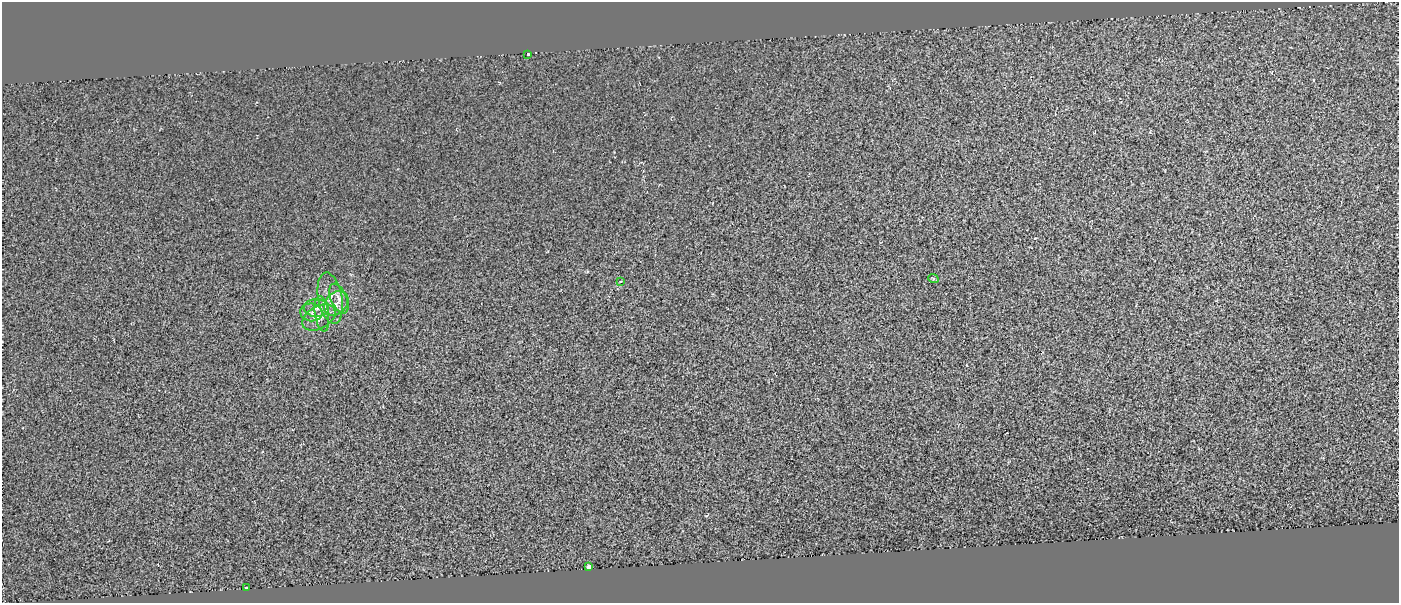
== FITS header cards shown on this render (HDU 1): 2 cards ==
NAXIS1  =                 1397
NAXIS2  =                  601

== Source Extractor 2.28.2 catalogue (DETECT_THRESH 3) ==
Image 1397 x 601 px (HDU 1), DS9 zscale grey, 1 PNG px = 1 image px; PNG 1401 x 605 px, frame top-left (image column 1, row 601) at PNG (2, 2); each listed source drawn as its Kron ellipse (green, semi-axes under 4 px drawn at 4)
Background 1.08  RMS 0.92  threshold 2.77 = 3 sigma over >= 5 px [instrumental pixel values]
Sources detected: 12; all 12 listed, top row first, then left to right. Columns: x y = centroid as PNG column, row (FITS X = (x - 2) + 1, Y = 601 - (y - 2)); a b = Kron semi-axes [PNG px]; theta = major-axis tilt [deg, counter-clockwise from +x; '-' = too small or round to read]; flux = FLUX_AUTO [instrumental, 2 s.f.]
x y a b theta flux
528 54 3 3 - 350
933 278 5 3 - 67
621 281 3 3 - 190
330 298 26 12 -79 1000
339 298 16 8 -67 460
336 303 14 10 46 620
316 308 12 9 -1 390
311 312 11 9 -9 310
322 314 18 7 -82 450
319 317 18 11 29 650
589 567 4 3 - 3400
246 588 3 3 - 680